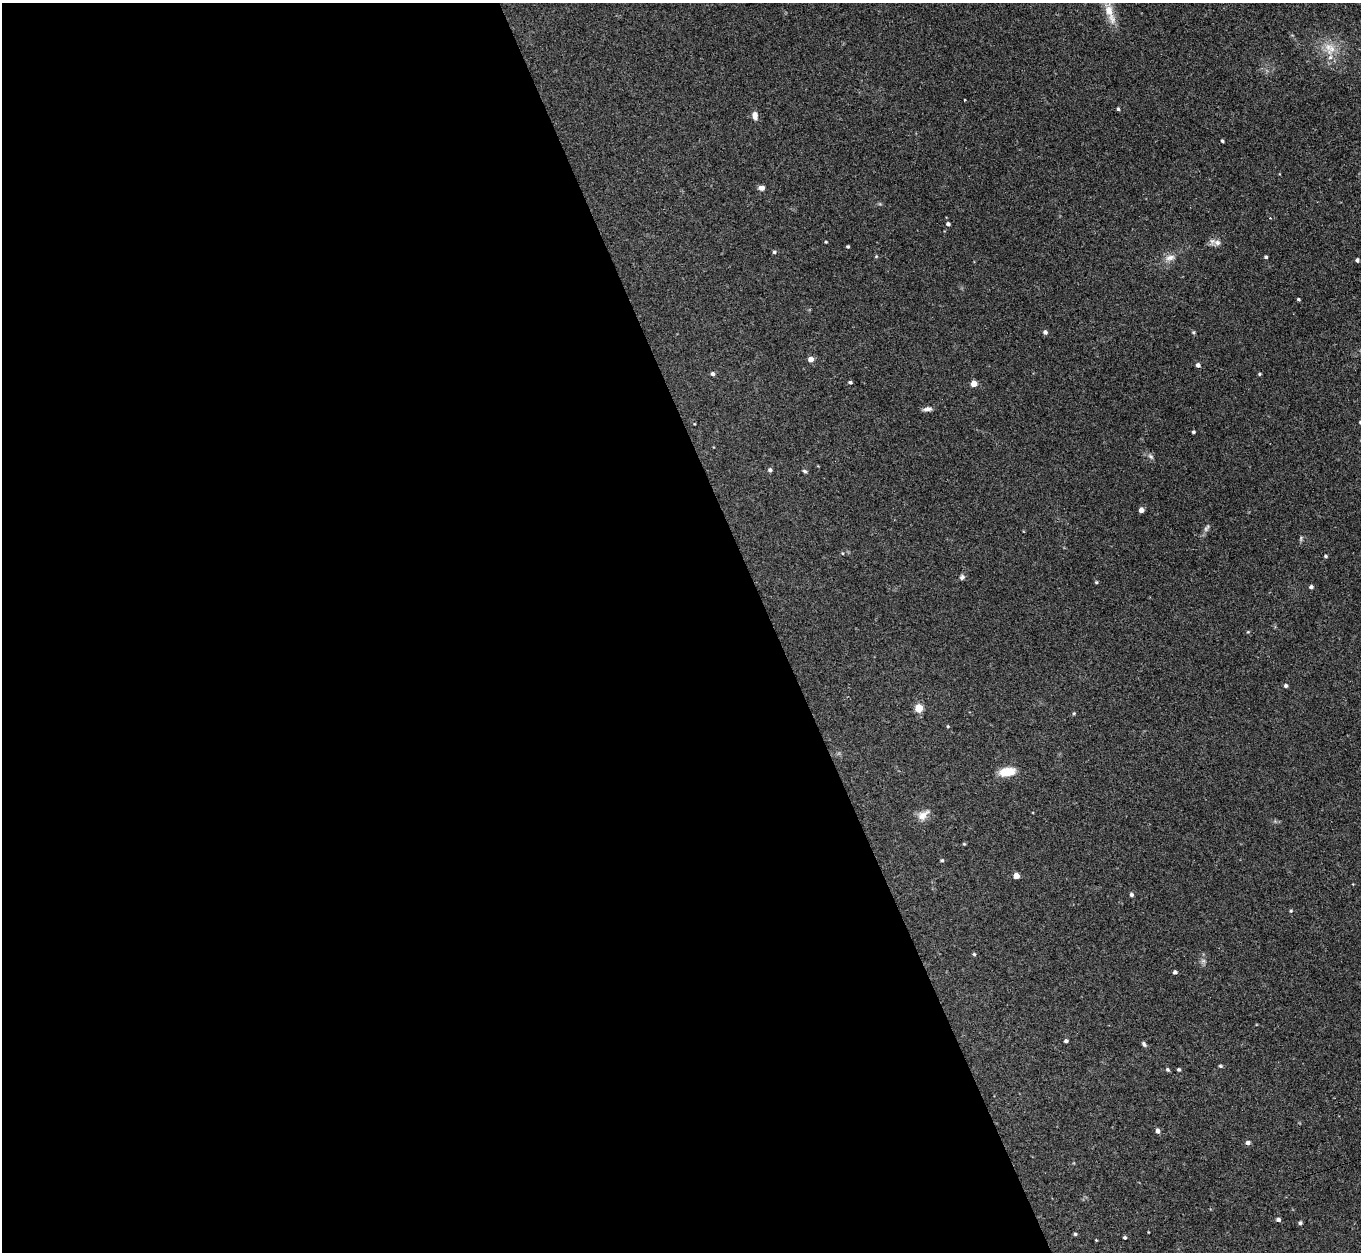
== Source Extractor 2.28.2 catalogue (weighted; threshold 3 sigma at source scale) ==
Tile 9 of 4 x 4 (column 1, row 3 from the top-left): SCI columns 38-1396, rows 1560-2809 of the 5509 x 5488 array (HDU 1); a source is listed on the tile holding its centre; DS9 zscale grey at full resolution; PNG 1363 x 1254 px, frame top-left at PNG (2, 3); no overlay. Shown black and unused: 57% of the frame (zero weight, under 3 of 4 exposures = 5% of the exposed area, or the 3 px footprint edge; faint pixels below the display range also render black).
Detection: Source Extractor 2.28.2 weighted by HDU 2 'WHT'; one run over the whole footprint, this tile lists its part. Background 0.33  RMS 0.0096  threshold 0.0431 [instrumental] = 3 sigma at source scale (4.5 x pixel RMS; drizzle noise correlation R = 1.50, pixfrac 1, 0.05/0.05 arcsec/px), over >= 5 px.
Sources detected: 66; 1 cosmic-ray / hot-pixel residue — not listed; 1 inside a brighter listed object's ellipse — not listed separately; the other 64 listed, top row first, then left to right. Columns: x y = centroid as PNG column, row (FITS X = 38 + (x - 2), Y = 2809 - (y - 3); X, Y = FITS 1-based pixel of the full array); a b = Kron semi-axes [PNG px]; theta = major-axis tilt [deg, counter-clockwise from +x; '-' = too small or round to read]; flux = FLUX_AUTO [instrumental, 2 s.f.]
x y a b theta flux
1109 10 18 11 -71 14
1332 49 20 9 60 12
965 100 2 2 - 1
1118 109 4 3 - 1.4
755 115 10 6 -83 5
1222 141 3 3 - 1.4
762 188 7 5 -6 4
948 224 5 4 - 2
826 242 4 3 - 0.84
1217 242 9 8 - 4.2
848 247 4 4 - 1.1
774 252 5 4 - 1.5
876 256 5 4 - 0.94
1170 257 14 7 14 6
1266 257 3 3 - 1.4
1357 260 4 3 - 2.3
1298 299 4 3 - 1.2
1045 332 5 5 - 2.6
1193 332 5 4 - 1.1
811 359 6 5 - 5.7
1198 365 4 4 - 3.2
712 374 5 5 - 2.1
1259 374 5 3 - 0.93
850 382 4 4 - 1.7
974 384 5 5 - 9.7
927 409 13 5 6 3.4
1193 432 3 3 - 1.4
1151 456 10 5 -41 2.5
770 470 5 5 - 2.1
804 471 7 4 -26 1.4
1141 510 4 4 - 5
1206 528 12 5 55 2.9
1301 538 8 4 89 1.5
842 553 4 3 - 0.72
1326 556 4 3 - 1.2
962 577 7 6 - 2.4
1096 582 4 3 - 1.1
1311 587 4 4 - 2.4
1248 632 5 3 - 0.8
1286 686 4 4 - 2
919 708 5 5 - 22
1074 713 4 4 - 1.1
948 726 4 4 - 0.85
1007 772 17 9 8 18
923 815 17 10 40 8.4
964 844 4 4 - 1
942 860 5 4 - 1.3
1016 876 5 4 - 9.4
1131 895 5 4 - 2
1291 911 4 4 - 1
974 954 4 4 - 1.1
1203 961 7 4 18 1.8
1175 972 4 3 - 2.3
1066 1041 4 3 - 2
1144 1044 8 4 -52 2
1220 1066 5 4 - 1.3
1179 1069 4 3 - 1.4
1168 1070 5 4 - 1.5
1158 1131 5 5 - 2.8
1248 1143 5 5 - 2.8
1278 1220 5 4 - 2.4
1300 1223 5 4 - 1.6
1075 1234 4 4 - 1.2
1125 1237 4 4 - 1.2